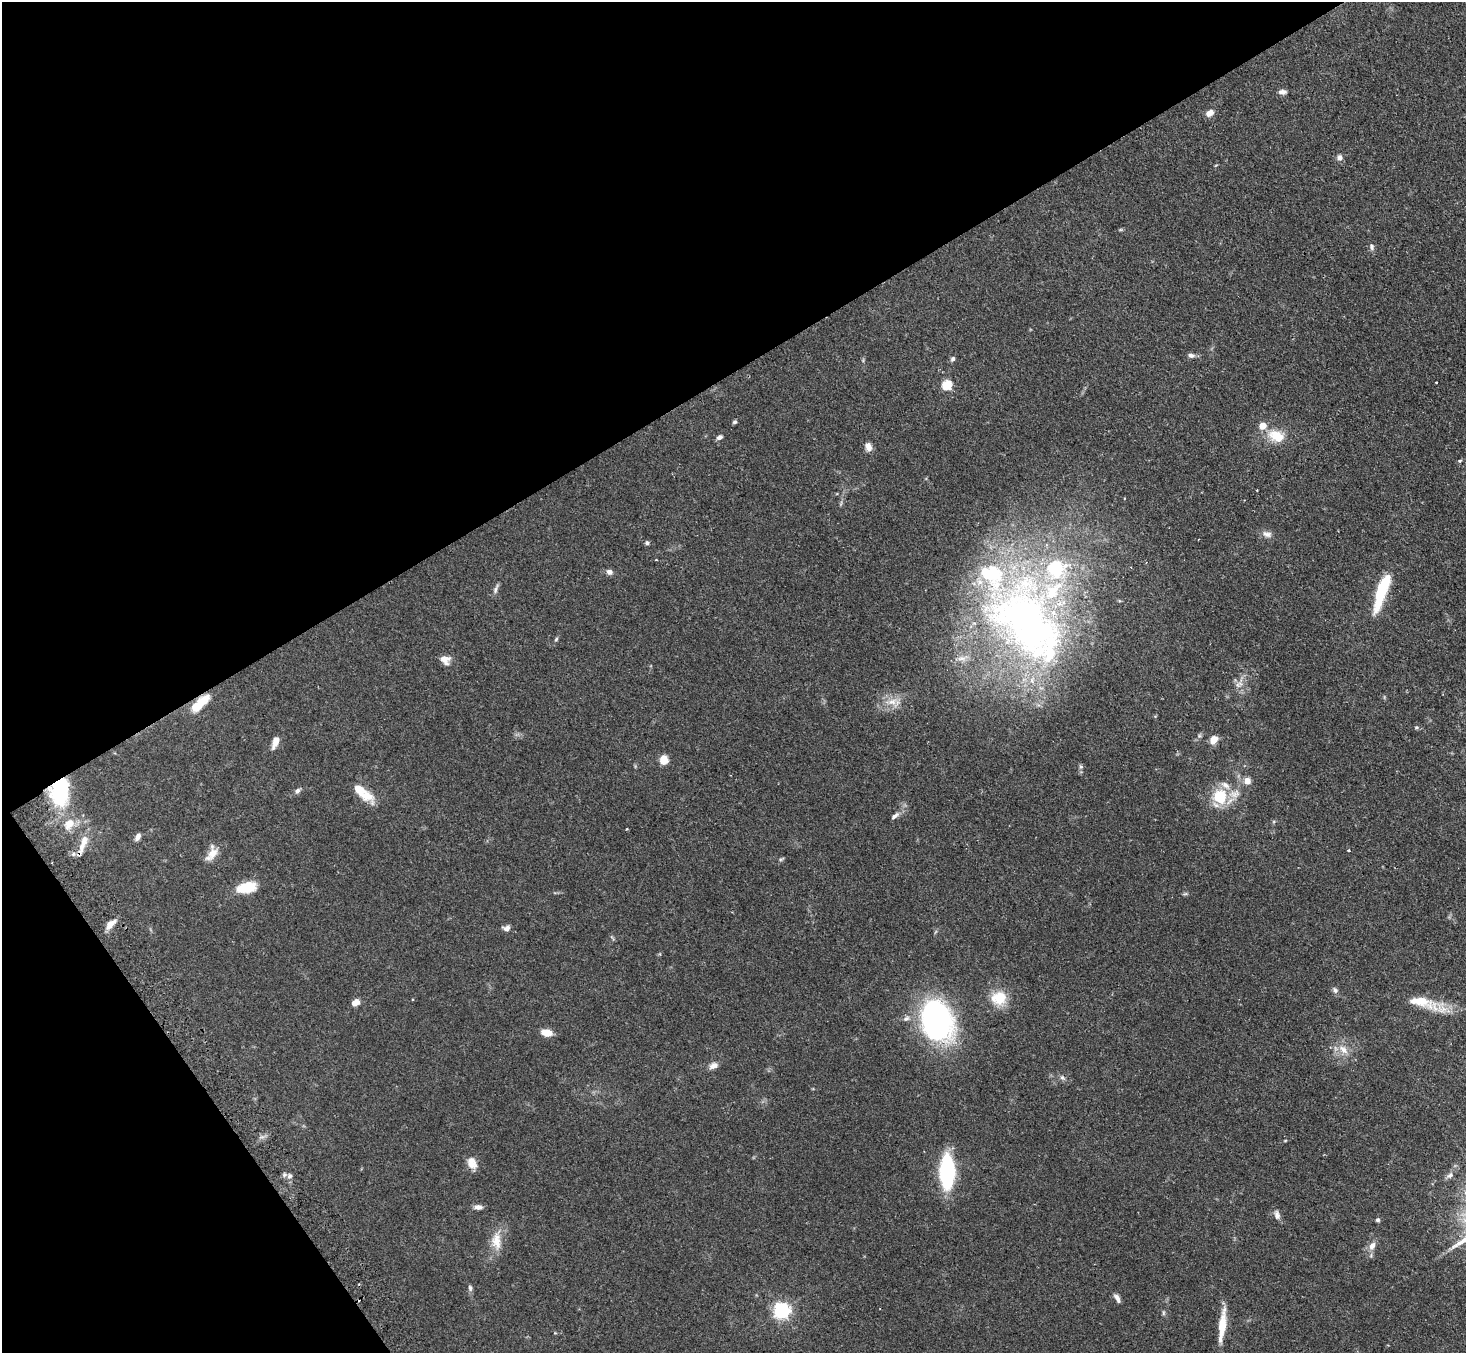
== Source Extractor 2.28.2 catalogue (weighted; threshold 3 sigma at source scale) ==
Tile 5 of 4 x 4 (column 1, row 2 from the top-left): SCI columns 32-1495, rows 3014-4364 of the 5918 x 5887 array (HDU 1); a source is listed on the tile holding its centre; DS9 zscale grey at full resolution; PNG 1468 x 1355 px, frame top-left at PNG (2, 2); no overlay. Shown black and unused: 33% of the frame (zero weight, under 2 of 3 exposures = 3% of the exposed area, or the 3 px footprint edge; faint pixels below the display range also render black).
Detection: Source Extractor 2.28.2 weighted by HDU 2 'WHT'; one run over the whole footprint, this tile lists its part. Background 0.0937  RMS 0.0062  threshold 0.0281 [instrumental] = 3 sigma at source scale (4.5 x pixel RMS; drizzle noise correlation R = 1.50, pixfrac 1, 0.05/0.05 arcsec/px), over >= 5 px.
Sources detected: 85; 1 inside a brighter object's white glare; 2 cosmic-ray / hot-pixel residue — not listed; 11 inside a brighter listed object's ellipse — not listed separately; the other 71 listed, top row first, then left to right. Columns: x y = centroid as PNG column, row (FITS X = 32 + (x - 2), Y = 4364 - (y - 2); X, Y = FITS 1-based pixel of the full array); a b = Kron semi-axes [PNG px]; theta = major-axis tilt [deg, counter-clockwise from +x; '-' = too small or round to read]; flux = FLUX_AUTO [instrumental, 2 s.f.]
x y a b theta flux
1282 92 11 6 -5 2.4
1210 113 10 7 35 3.7
1339 158 8 7 - 2.3
1372 247 10 6 -71 1.8
1191 355 9 5 -9 2.1
953 359 7 5 60 1.5
947 385 5 5 - 36
735 422 5 4 - 1.2
1276 436 24 16 -21 13
719 437 8 5 31 1.9
868 447 10 7 -74 3.9
1460 461 6 4 21 0.83
1257 490 3 2 - 0.74
1267 534 14 8 -16 3.3
647 543 6 5 - 1.1
656 560 3 2 - 0.54
609 572 7 6 - 2.8
496 589 14 5 66 2
1381 592 46 11 71 29
1027 621 120 78 -59 350
556 639 6 4 47 0.84
445 659 12 10 -27 5.1
892 702 19 10 9 8.2
197 706 20 11 41 12
1416 727 5 5 - 0.98
1214 740 9 7 63 5.7
275 742 15 7 69 5.3
663 759 7 6 - 11
1081 767 6 4 -1 0.96
1247 781 8 7 - 4.4
1225 785 16 8 -37 4.6
297 791 9 6 45 1.7
60 792 30 20 85 48
362 792 30 10 -40 14
1234 794 18 11 10 7.1
1219 797 14 13 - 25
895 816 13 6 38 2.4
69 824 15 11 60 8.5
138 837 9 5 63 2.8
83 843 31 9 71 8.5
1348 850 4 2 - 0.47
212 854 21 10 49 7
781 859 9 3 33 0.9
246 887 22 11 11 16
1185 894 6 4 18 0.85
110 924 12 6 44 6.3
506 928 11 7 0 2.5
1335 990 9 6 -46 1.8
999 998 21 18 -3 15
355 1003 9 7 34 4.1
1425 1003 52 12 -17 20
934 1022 39 34 -85 150
546 1033 11 7 -11 7.4
1343 1049 16 10 -44 6.7
713 1066 12 8 22 3.4
1062 1077 8 5 -29 1.5
1285 1141 5 3 - 0.52
472 1163 16 10 -67 5.8
947 1172 27 11 90 77
1450 1175 12 7 36 2.4
290 1176 8 7 - 2.2
478 1207 10 6 -6 2.9
1277 1215 12 7 -75 3
1378 1220 5 5 - 1.4
496 1241 27 14 -87 11
1372 1246 10 7 64 4.1
470 1288 8 6 -80 1.5
1117 1298 12 5 -59 2.6
782 1311 6 6 - 200
1163 1313 8 4 -83 1
1222 1325 35 7 83 15
Overlapping masked pixels (flux is a lower limit): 2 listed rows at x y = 197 706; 60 792